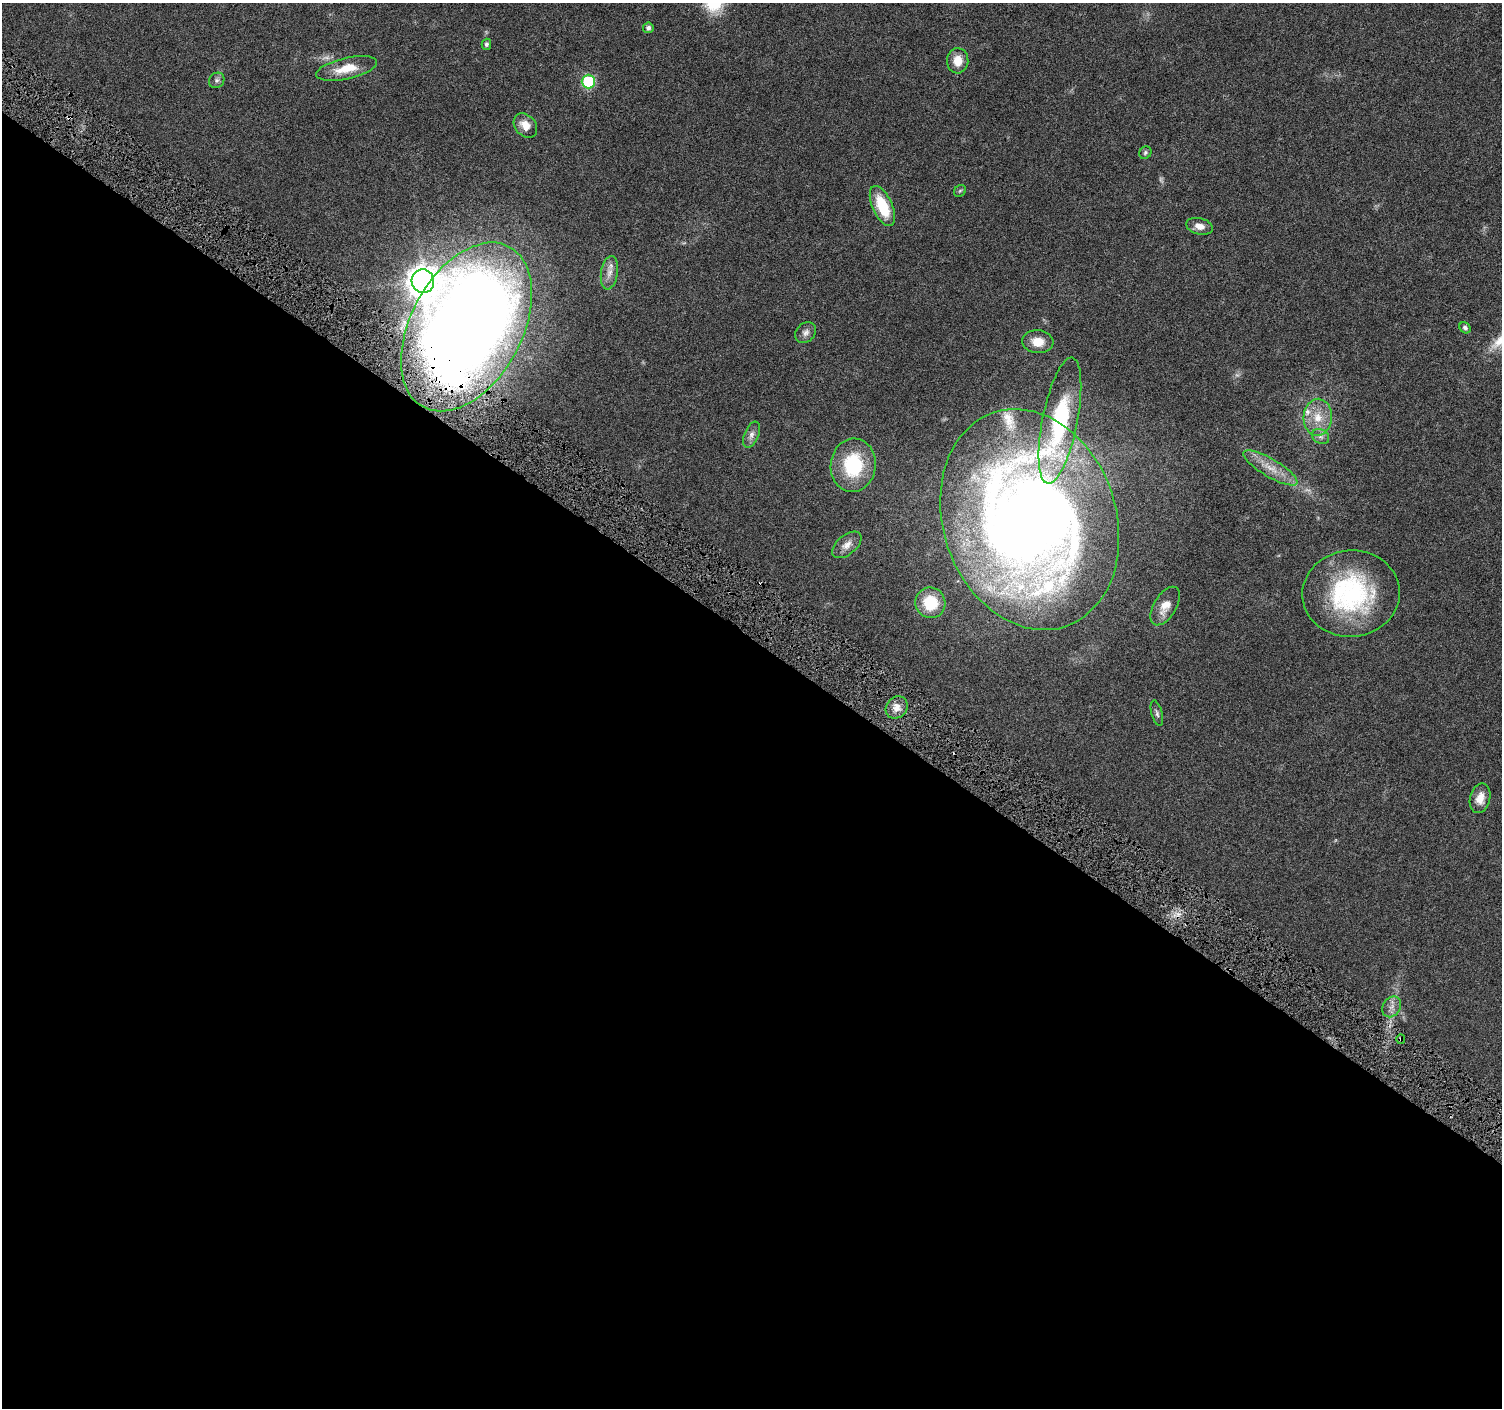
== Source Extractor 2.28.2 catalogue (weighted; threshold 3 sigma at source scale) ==
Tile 14 of 4 x 4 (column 2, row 4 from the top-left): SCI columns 1511-3010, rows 252-1657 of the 6015 x 6062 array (HDU 1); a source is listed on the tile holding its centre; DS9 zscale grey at full resolution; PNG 1504 x 1410 px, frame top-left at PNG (2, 3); each listed source drawn as its Kron ellipse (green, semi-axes under 4 px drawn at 4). Shown black and unused: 55% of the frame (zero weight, under 4 of 8 exposures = <1% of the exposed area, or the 3 px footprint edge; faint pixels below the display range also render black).
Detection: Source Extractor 2.28.2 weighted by HDU 2 'WHT'; one run over the whole footprint, this tile lists its part. Background 0.0257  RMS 0.0024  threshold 0.00983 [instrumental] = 3 sigma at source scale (4.09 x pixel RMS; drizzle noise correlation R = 1.36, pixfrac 0.8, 0.0396/0.0396 arcsec/px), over >= 5 px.
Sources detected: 40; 2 too faint to see at this stretch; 3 cosmic-ray / hot-pixel residue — neither listed nor drawn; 2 inside a brighter listed object's ellipse — not listed separately; the other 33 listed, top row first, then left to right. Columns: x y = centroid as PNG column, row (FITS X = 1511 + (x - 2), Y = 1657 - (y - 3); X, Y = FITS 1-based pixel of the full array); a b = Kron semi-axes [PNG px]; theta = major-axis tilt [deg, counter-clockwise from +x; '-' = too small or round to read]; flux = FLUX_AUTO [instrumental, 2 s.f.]
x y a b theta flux
648 28 5 5 - 0.75
486 44 5 5 - 0.55
958 61 12 10 88 3
347 68 31 10 13 5
217 80 8 7 - 0.67
588 82 7 6 - 20
525 126 13 10 -48 2.6
1145 153 6 5 - 0.46
960 191 6 5 - 0.35
882 206 21 10 -66 8.2
1200 226 13 8 -14 1.7
609 273 17 8 81 1.8
423 281 12 11 - 270
466 327 91 56 62 400
1465 328 6 5 - 0.51
806 333 11 9 44 1.1
1038 342 15 11 -5 3.4
1318 417 18 14 87 4.4
1060 421 64 17 79 27
751 435 14 7 67 1.3
1321 437 9 7 -33 0.87
853 465 27 22 84 15
1270 468 31 9 -30 3.8
1030 519 113 86 -71 330
847 545 17 9 40 1.9
1351 594 49 43 5 32
930 603 15 15 - 7.6
1165 606 21 11 58 3
897 707 12 10 48 1.9
1157 713 13 5 -74 0.64
1480 798 15 10 76 2.5
1392 1007 11 8 57 1.4
1401 1039 5 4 - 0.33
Overlapping masked pixels (flux is a lower limit): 2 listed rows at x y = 466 327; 1401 1039